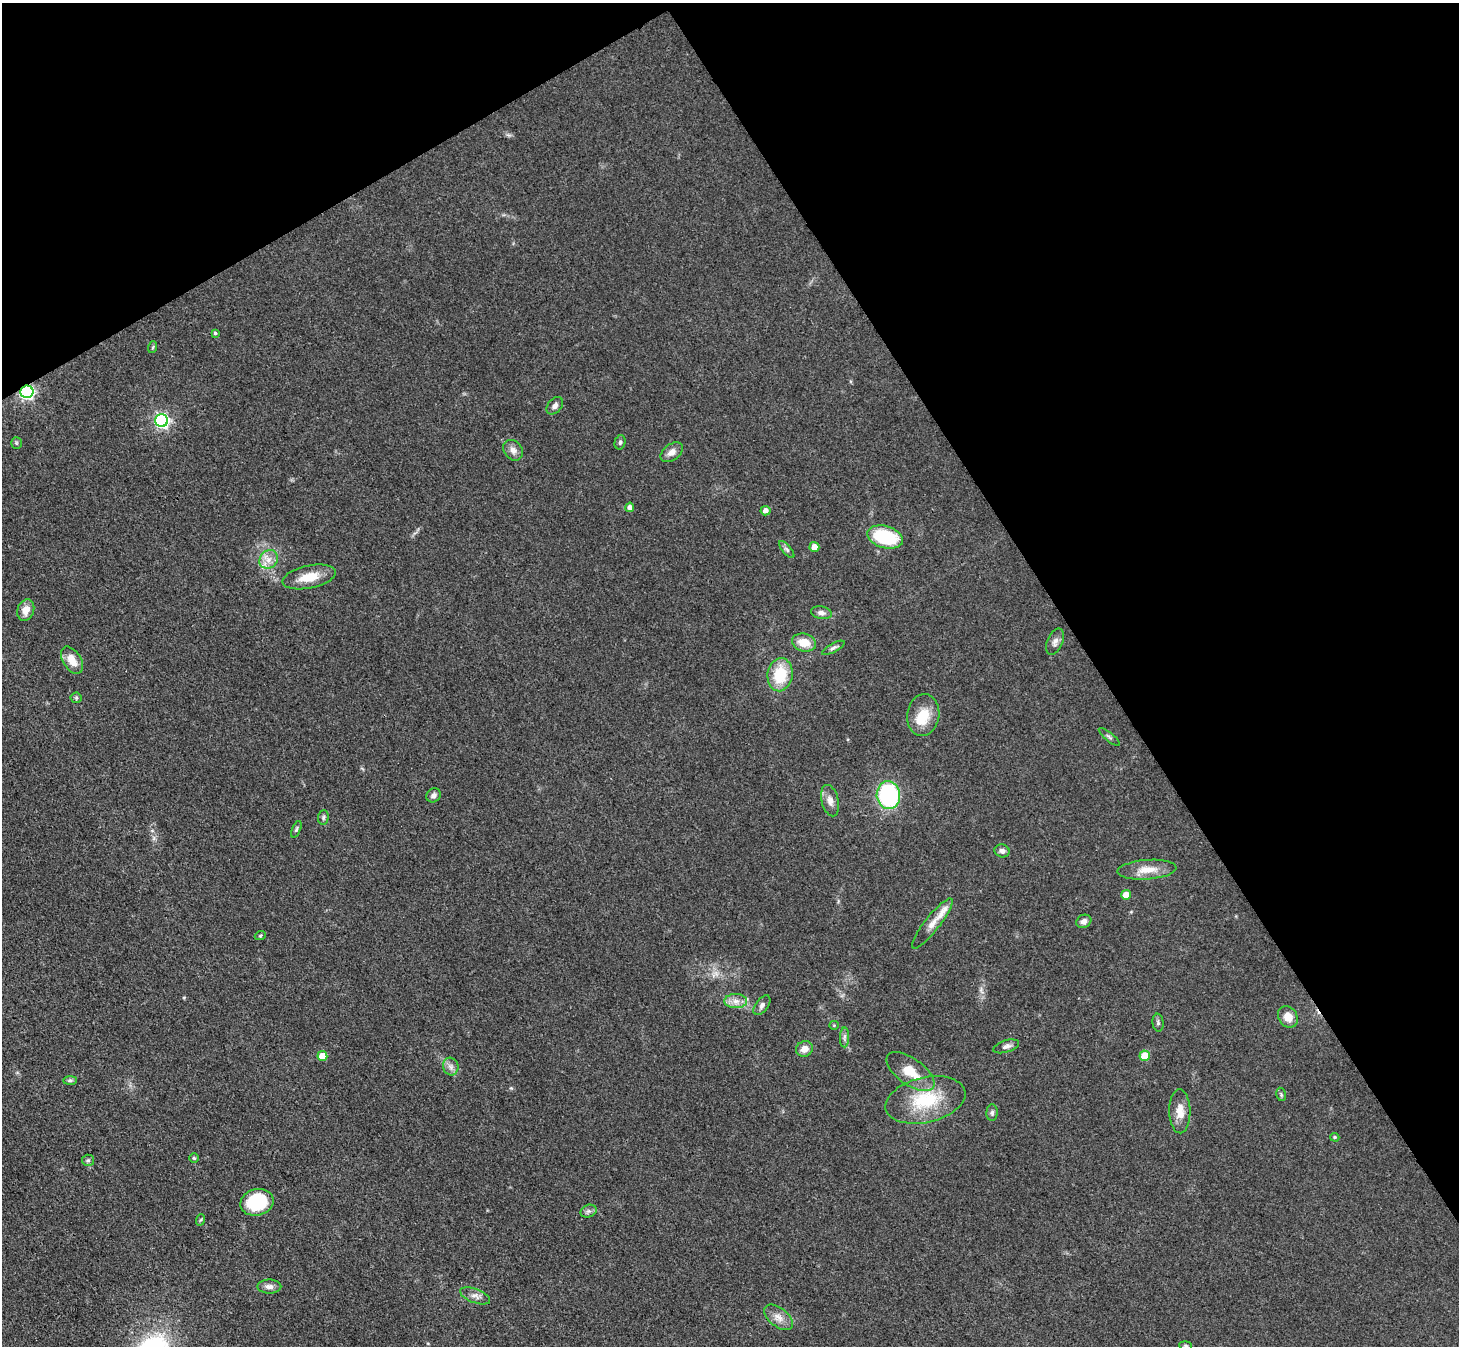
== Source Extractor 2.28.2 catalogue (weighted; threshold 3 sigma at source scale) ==
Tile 3 of 4 x 4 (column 3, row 1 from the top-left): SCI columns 2916-4372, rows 4325-5668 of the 5832 x 5824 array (HDU 1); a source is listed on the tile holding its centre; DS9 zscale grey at full resolution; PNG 1461 x 1348 px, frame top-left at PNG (2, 3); each listed source drawn as its Kron ellipse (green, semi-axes under 4 px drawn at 4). Shown black and unused: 32% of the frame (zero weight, under 3 of 4 exposures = <1% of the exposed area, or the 3 px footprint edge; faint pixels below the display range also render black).
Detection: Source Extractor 2.28.2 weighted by HDU 2 'WHT'; one run over the whole footprint, this tile lists its part. Background 0.0504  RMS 0.005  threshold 0.0223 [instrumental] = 3 sigma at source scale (4.5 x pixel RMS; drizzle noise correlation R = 1.50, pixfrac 1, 0.05/0.05 arcsec/px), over >= 5 px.
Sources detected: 66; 2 inside a brighter listed object's ellipse — not listed separately; the other 64 listed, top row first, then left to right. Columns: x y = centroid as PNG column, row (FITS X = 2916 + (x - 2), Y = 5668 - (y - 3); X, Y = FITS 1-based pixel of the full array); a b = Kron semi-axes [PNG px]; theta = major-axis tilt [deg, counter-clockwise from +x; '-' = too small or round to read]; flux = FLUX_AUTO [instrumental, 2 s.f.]
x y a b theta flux
215 333 3 3 - 0.7
153 347 6 3 71 0.56
27 392 6 6 - 100
555 406 10 7 50 2
162 421 6 6 - 110
620 442 7 5 75 0.94
16 443 6 5 - 0.72
513 450 11 9 -52 2.9
672 452 12 8 37 3.1
630 507 4 4 - 2.1
766 511 5 4 - 2.4
885 537 18 11 -16 28
814 547 5 5 - 4.2
787 550 10 4 -50 1.2
269 559 10 8 47 3.9
309 577 27 11 12 9.8
26 610 11 8 71 5.1
821 613 10 6 -12 1.9
804 642 12 8 -15 7.8
1055 642 14 7 67 2.5
833 648 12 4 28 1.4
72 660 15 9 -58 6.6
780 675 17 12 81 18
76 698 5 5 - 0.73
923 715 21 16 81 11
1109 737 13 3 -39 0.9
434 795 8 6 41 1.8
888 795 14 12 -83 61
830 801 16 8 -75 3.8
323 817 7 5 86 1.1
296 829 9 4 67 0.87
1002 851 7 6 - 1.9
1147 870 29 9 4 7.8
1126 895 5 5 - 6.4
1084 921 8 6 28 2.4
932 923 31 7 52 5.7
260 936 6 3 20 0.52
736 1001 11 7 0 3.4
762 1005 11 6 52 1.8
1288 1017 11 9 -58 5.9
1158 1023 9 5 -83 1.1
834 1025 5 4 - 0.5
844 1037 10 4 89 1.4
1006 1046 13 6 17 2
804 1049 9 7 27 3.8
322 1056 5 5 - 7.1
1145 1056 5 5 - 10
451 1066 9 7 -72 2.2
910 1072 28 13 -35 11
70 1080 7 4 1 0.93
1281 1094 7 4 -79 0.78
925 1100 41 22 13 26
1180 1111 22 10 -89 6.4
992 1113 8 5 88 1.4
1335 1137 5 4 - 0.65
194 1158 5 5 - 0.7
88 1160 6 5 - 0.96
257 1202 17 13 15 29
588 1211 8 6 20 1.5
200 1220 6 3 70 0.58
269 1287 12 7 0 2.6
475 1296 16 7 -20 2.9
778 1317 17 9 -38 4.4
1186 1346 6 4 -6 0.72
Overlapping masked pixels (flux is a lower limit): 1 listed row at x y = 27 392
Isophote crosses this tile's border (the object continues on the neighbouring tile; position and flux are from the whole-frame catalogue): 1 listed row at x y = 1186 1346